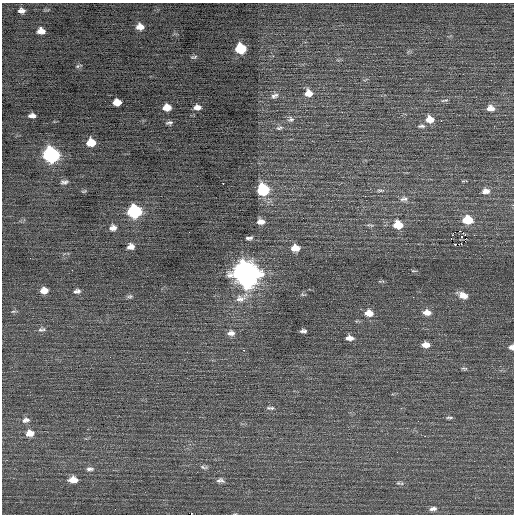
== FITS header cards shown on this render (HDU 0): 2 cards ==
NAXIS1  =                  512 / Axis length
NAXIS2  =                  512 / Axis length

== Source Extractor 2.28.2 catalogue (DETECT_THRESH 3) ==
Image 512 x 512 px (HDU 0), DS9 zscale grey, 1 PNG px = 1 image px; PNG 516 x 516 px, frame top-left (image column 1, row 512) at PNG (2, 3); no overlay
Background 0.252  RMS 0.74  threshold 2.22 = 3 sigma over >= 5 px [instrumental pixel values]
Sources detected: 75; all 75 listed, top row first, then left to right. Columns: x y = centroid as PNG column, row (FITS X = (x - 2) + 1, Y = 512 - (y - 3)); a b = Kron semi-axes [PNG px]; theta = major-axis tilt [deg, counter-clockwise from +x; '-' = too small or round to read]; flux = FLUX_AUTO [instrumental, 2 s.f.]
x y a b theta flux
21 11 7 5 1 250
140 27 7 6 - 410
41 31 7 6 - 370
240 49 8 7 - 2400
194 57 8 4 12 80
78 66 8 4 22 71
308 93 9 8 - 510
275 96 12 7 22 220
444 100 12 4 4 100
117 102 7 6 - 550
167 107 7 6 - 610
197 107 7 5 0 280
490 108 10 7 -4 400
32 116 7 4 -2 230
291 119 9 8 - 170
430 119 9 8 - 560
441 121 2 2 - 220
169 123 7 4 10 120
421 126 10 5 0 130
279 128 10 5 8 130
91 143 7 6 - 920
51 155 9 8 - 12000
64 182 10 6 5 150
223 183 2 2 - 480
263 190 8 8 - 3700
380 190 11 4 3 110
84 191 7 4 18 65
486 191 10 7 -4 300
404 199 11 6 9 190
134 211 9 8 - 6700
468 220 9 8 - 1200
261 222 8 6 -2 350
370 225 11 3 -13 80
398 225 9 8 - 880
113 228 9 7 9 270
460 231 2 2 - 29
465 235 3 2 - 160
462 236 4 3 - 69
249 238 8 5 9 160
451 239 2 2 - 320
465 239 2 2 - 24
455 244 2 2 - 230
461 244 2 2 - 2200
131 247 8 6 11 290
295 248 9 6 4 600
72 270 2 2 - 130
413 271 7 3 -12 53
246 274 11 10 - 63000
44 290 8 6 6 460
77 291 9 6 9 170
463 295 12 7 -22 440
130 296 8 6 15 110
241 298 21 11 26 610
13 311 7 3 8 73
427 312 10 6 -6 400
369 313 10 8 -5 470
42 330 11 6 11 160
303 331 6 4 0 130
231 333 9 7 1 260
350 338 9 6 -4 290
426 345 9 6 -3 380
511 347 6 6 - 190
244 350 3 2 - 100
464 368 9 4 -5 91
270 408 11 4 -2 120
449 417 9 3 2 84
26 420 10 7 8 220
30 433 10 8 6 450
425 436 2 2 - 34
204 467 13 5 -6 140
90 469 10 5 2 160
73 480 9 6 1 500
220 480 10 6 -7 170
398 483 7 5 9 92
433 509 9 5 6 170
At the frame edge (FLAGS 8, measured only in part): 1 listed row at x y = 511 347